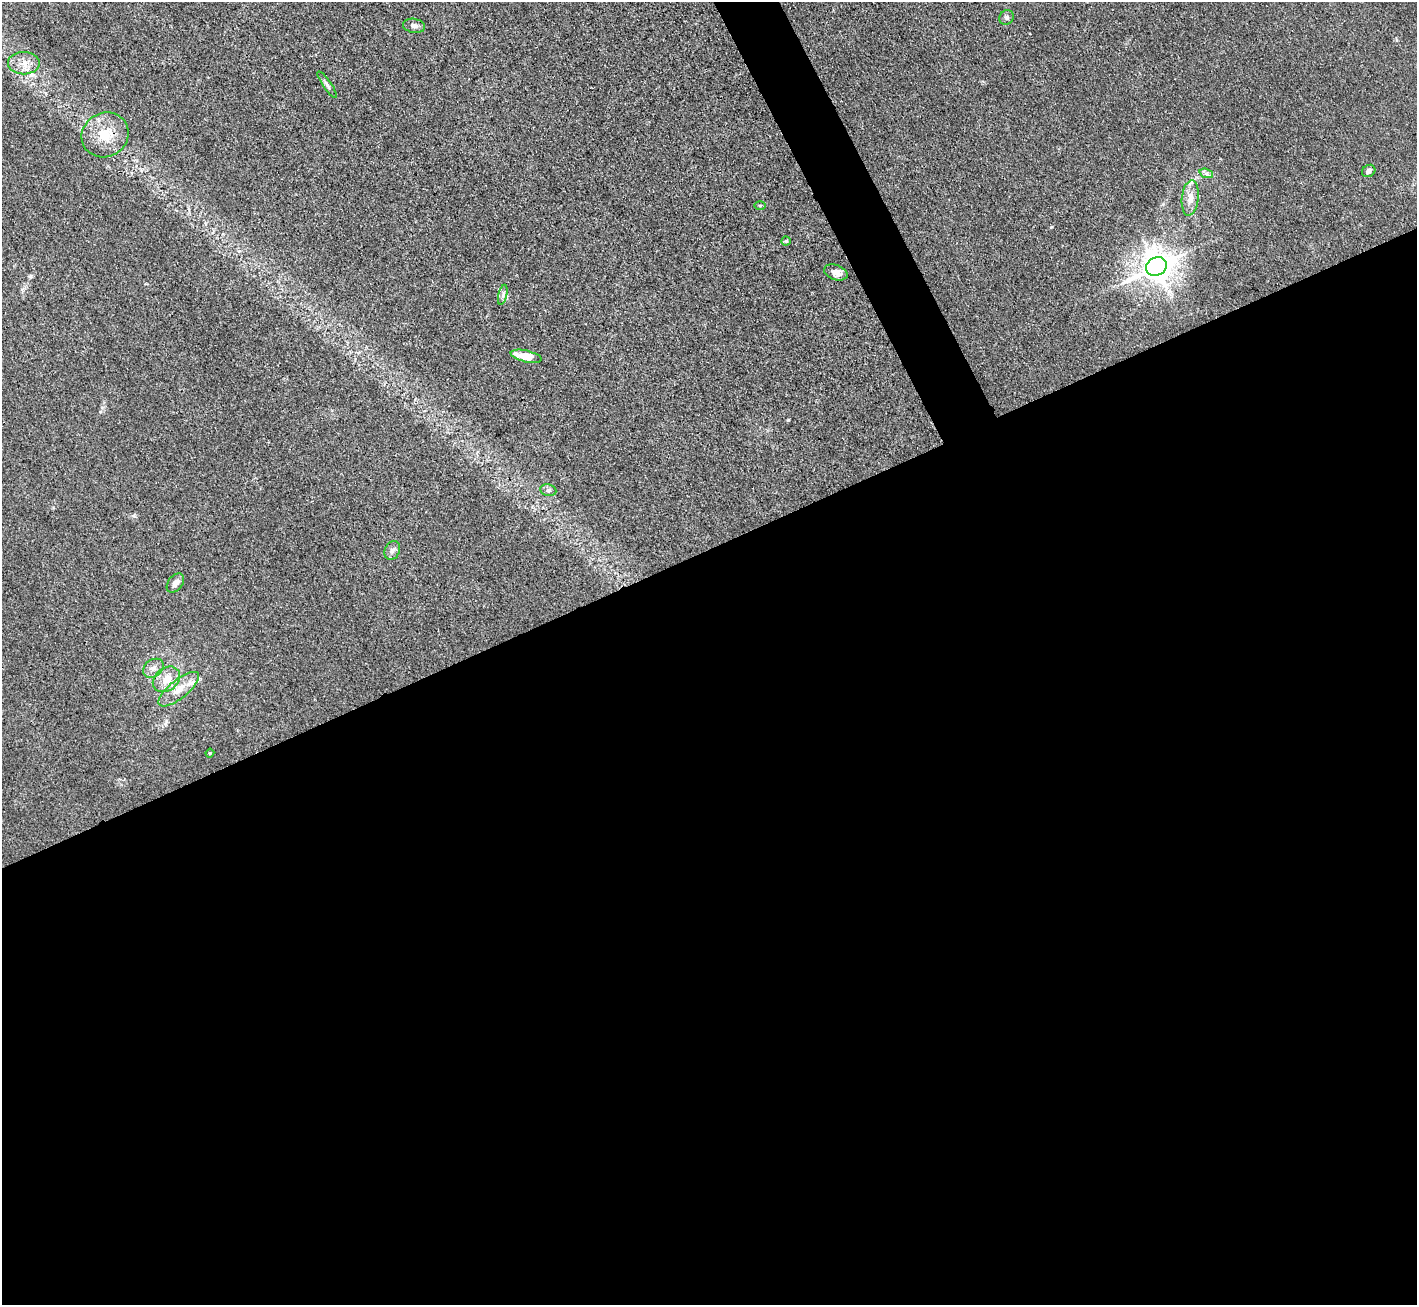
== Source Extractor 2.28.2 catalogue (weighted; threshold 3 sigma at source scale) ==
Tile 15 of 4 x 4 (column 3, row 4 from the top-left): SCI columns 2832-4246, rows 154-1456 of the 5662 x 5652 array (HDU 1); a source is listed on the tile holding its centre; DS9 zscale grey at full resolution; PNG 1419 x 1307 px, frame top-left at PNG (2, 2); each listed source drawn as its Kron ellipse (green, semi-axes under 4 px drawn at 4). Shown black and unused: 60% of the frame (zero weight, under 3 of 4 exposures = <1% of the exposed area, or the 3 px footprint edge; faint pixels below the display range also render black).
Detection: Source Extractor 2.28.2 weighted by HDU 2 'WHT'; one run over the whole footprint, this tile lists its part. Background 0.0243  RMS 0.0047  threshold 0.0209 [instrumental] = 3 sigma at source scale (4.5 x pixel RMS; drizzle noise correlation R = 1.50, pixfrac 1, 0.05/0.05 arcsec/px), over >= 5 px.
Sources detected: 23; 2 inside a brighter listed object's ellipse — not listed separately; the other 21 listed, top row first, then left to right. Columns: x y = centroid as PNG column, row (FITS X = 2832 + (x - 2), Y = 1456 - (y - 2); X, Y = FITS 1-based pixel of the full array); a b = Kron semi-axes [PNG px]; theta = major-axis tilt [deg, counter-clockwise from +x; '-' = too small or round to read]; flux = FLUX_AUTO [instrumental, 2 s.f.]
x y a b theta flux
1007 17 8 7 - 1.2
414 26 11 7 -10 2
24 63 16 11 -1 5.5
327 85 16 4 -56 1.5
105 135 24 22 31 13
1369 171 7 6 - 2.1
1206 173 7 4 -19 1.2
1190 198 18 8 83 4.9
760 205 6 4 0 0.58
786 241 4 4 - 0.6
1156 266 11 9 29 790
836 272 12 7 -18 3.1
503 295 10 4 77 1.4
526 356 16 5 -12 8.3
548 490 8 6 -12 1.3
392 550 10 7 65 2
175 583 11 7 53 2.5
153 668 11 8 36 2.6
166 679 15 11 37 6.5
179 689 25 9 39 6.6
210 753 4 4 - 0.69
Unlisted compact peaks at least as high as the median listed source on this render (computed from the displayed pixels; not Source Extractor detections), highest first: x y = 788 420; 1051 227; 31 276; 134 516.